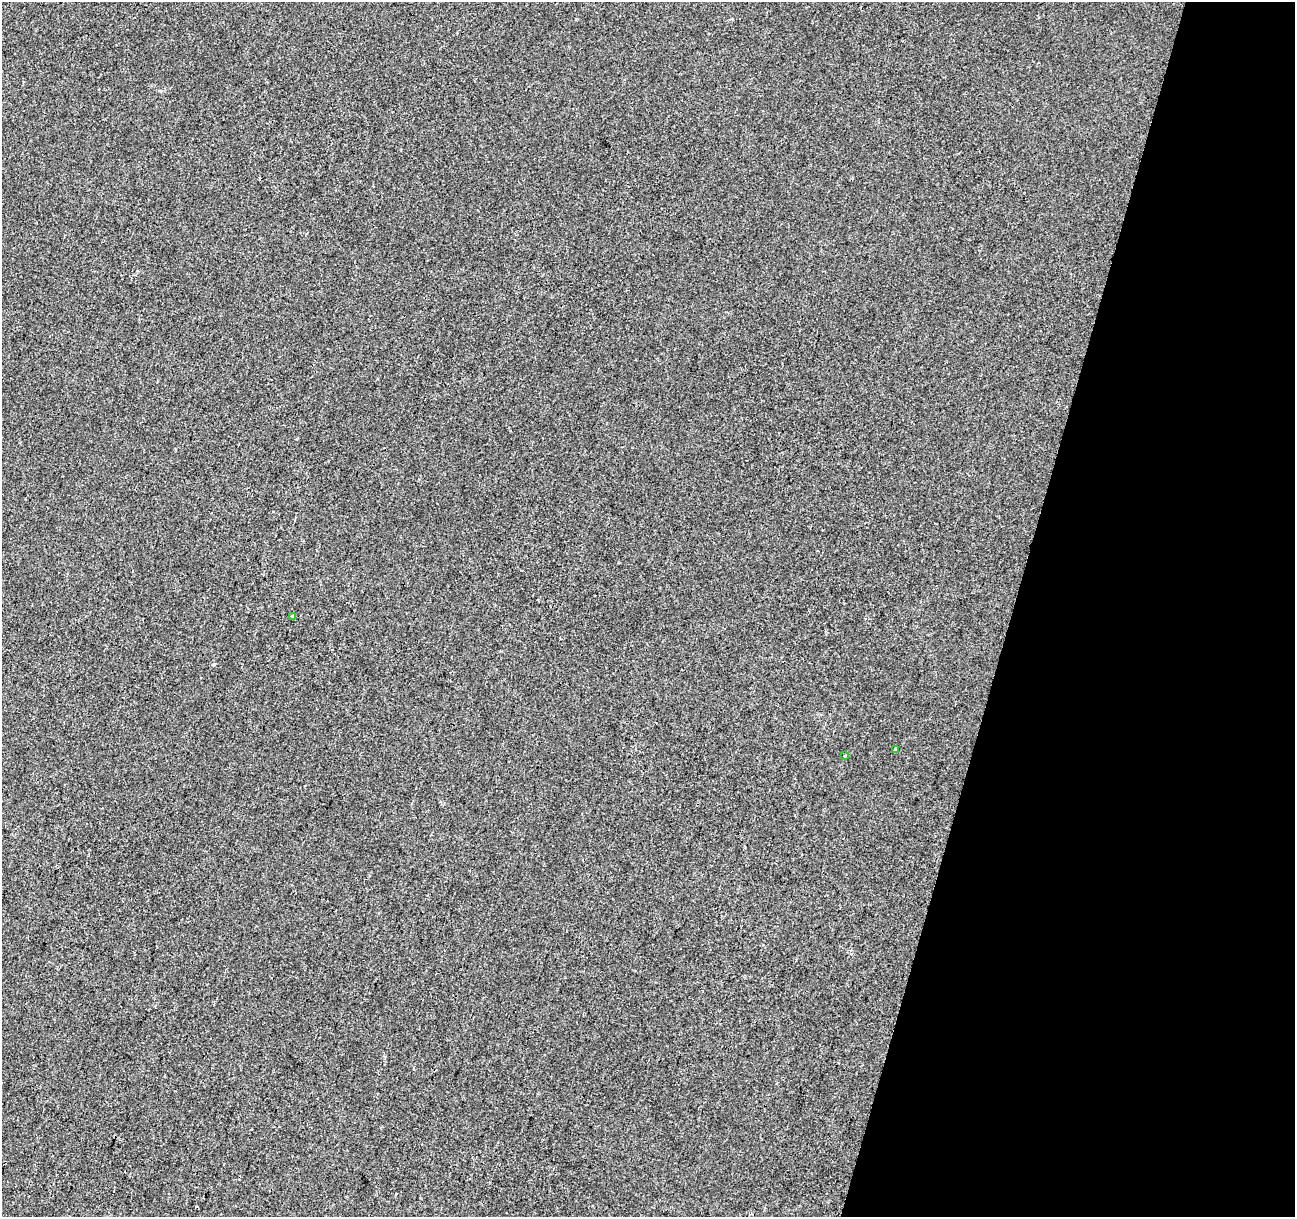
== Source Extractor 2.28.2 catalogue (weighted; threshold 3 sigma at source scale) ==
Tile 8 of 4 x 4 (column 4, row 2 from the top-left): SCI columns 3881-5173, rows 2649-3863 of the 5181 x 5359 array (HDU 1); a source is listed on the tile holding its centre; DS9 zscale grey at full resolution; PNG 1297 x 1219 px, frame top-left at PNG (2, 2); each listed source drawn as its Kron ellipse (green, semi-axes under 4 px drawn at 4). Shown black and unused: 22% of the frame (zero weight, under 2 of 3 exposures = <1% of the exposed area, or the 3 px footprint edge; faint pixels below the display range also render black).
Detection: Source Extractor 2.28.2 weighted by HDU 2 'WHT'; one run over the whole footprint, this tile lists its part. Background 1.13e-04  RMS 0.0042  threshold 0.0188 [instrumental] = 3 sigma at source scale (4.5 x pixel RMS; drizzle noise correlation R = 1.50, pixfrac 1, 0.0396/0.0396 arcsec/px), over >= 5 px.
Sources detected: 3; all 3 listed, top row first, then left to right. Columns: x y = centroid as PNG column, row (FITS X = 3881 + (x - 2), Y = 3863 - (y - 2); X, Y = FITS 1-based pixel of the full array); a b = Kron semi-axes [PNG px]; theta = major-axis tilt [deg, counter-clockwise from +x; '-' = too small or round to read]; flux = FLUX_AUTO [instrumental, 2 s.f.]
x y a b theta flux
293 617 4 3 - 0.87
895 749 3 2 - 0.58
845 756 3 3 - 0.47